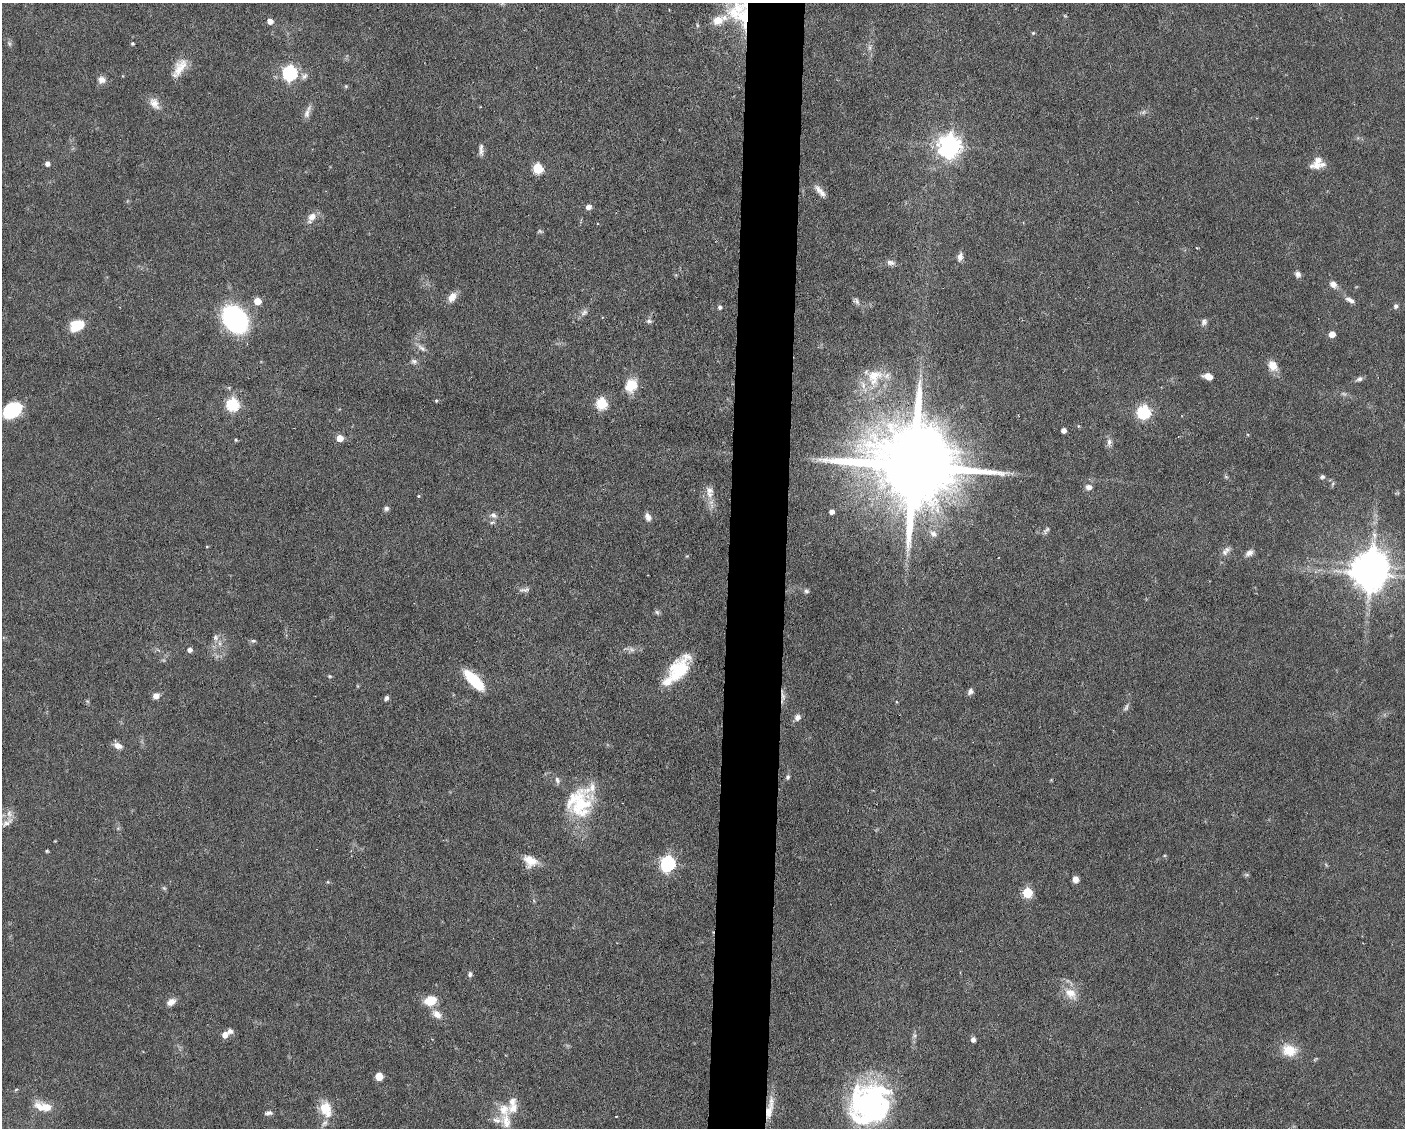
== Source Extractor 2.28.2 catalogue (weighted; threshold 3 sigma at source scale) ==
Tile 8 of 3 x 4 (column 2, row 3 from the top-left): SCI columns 1511-2913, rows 1127-2252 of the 4529 x 4503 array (HDU 1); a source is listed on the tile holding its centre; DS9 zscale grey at full resolution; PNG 1407 x 1130 px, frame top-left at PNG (2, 3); no overlay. Shown black and unused: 4% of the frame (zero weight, under 3 of 6 exposures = <1% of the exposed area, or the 3 px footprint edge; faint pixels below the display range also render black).
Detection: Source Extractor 2.28.2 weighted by HDU 2 'WHT'; one run over the whole footprint, this tile lists its part. Background 0.0625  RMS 0.0034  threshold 0.0138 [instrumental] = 3 sigma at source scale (4.09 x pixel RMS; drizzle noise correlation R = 1.36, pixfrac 0.8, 0.05/0.05 arcsec/px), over >= 5 px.
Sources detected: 142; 4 too faint to see at this stretch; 3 inside a brighter object's white glare — not listed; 15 inside a brighter listed object's ellipse — not listed separately; the other 120 listed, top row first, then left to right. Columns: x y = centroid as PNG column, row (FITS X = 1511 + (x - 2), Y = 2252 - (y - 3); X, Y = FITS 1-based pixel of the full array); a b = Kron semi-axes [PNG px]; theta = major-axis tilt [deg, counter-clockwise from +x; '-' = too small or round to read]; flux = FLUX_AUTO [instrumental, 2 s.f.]
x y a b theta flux
1065 16 5 3 - 0.28
743 17 39 18 -84 16
718 20 15 11 23 4.7
270 21 5 5 - 2.5
697 25 6 3 -72 0.41
1033 33 4 4 - 0.39
132 44 4 4 - 0.39
870 47 9 4 -82 0.89
179 68 28 11 58 5.2
290 73 7 6 - 69
304 76 10 8 41 1.4
102 80 10 9 - 1.9
346 86 6 4 46 0.38
154 103 16 10 -51 2.9
307 112 21 6 69 2
1143 112 7 6 - 0.77
949 146 8 8 - 250
481 150 16 5 89 1.4
1318 160 20 10 34 3
47 164 5 5 - 1.4
538 168 6 6 - 19
820 191 18 6 -46 2.3
589 207 5 5 - 1.7
311 217 17 9 56 2.6
960 257 12 7 76 1.5
890 263 12 7 -8 1.4
1298 274 7 6 - 1.2
1333 284 8 7 - 2.1
452 297 13 8 58 2.8
1350 300 12 6 -29 1.6
257 301 5 5 - 5
857 301 10 5 -66 0.91
1396 306 5 5 - 0.97
720 307 6 5 - 0.67
584 312 11 7 47 1.3
235 319 16 12 -53 93
649 321 8 6 -1 0.81
1204 322 9 7 77 1.1
77 325 14 10 26 8.5
1332 334 5 5 - 3.8
422 348 13 6 -34 1.6
414 361 8 7 - 1
1273 366 14 11 -53 3.4
1208 376 9 6 -21 3
874 377 28 22 53 11
1359 379 9 6 27 0.96
631 385 15 12 55 6.5
436 401 5 4 - 0.42
602 403 6 6 - 27
233 404 6 6 - 37
12 410 19 14 33 16
1144 412 6 6 - 44
1063 430 4 4 - 1.7
340 438 5 5 - 4.4
236 440 5 4 - 0.41
1109 442 11 7 88 1.5
914 466 28 17 -9 6400
1226 477 6 4 -19 0.44
1322 477 6 5 - 0.68
1089 487 8 7 - 1.6
709 490 13 9 -55 2.4
418 496 4 4 - 0.29
386 508 7 6 - 0.88
832 512 4 4 - 1.5
493 515 9 7 -32 1.3
648 517 9 6 -64 1.7
492 522 8 4 25 0.67
1046 530 11 5 49 0.82
933 534 11 8 -37 1.8
1374 535 13 5 -77 1.9
1225 552 11 8 -87 1.6
1249 553 11 7 40 1.5
1370 574 10 9 - 610
524 590 16 6 5 1.2
806 591 6 6 - 0.73
657 612 6 6 - 0.65
215 637 7 7 - 1.2
253 641 7 4 -8 0.55
190 650 5 5 - 1.3
678 671 31 16 57 17
330 676 5 4 - 0.38
473 679 23 12 -46 11
970 692 8 6 59 1
156 696 6 6 - 2.2
783 697 19 5 -89 1.7
386 698 6 5 - 0.8
87 701 6 4 -43 0.44
1126 707 10 6 68 0.88
797 717 8 7 - 1.6
118 746 10 6 -22 2.3
788 777 6 5 - 0.65
557 780 10 6 -72 1.1
581 804 41 29 51 20
7 822 22 7 39 2.5
47 851 4 4 - 0.35
530 861 17 13 -27 4.8
668 863 7 6 - 75
1247 875 6 4 -18 0.5
1075 879 7 6 - 2
328 882 5 3 - 0.29
164 888 7 4 -44 0.49
1027 893 6 5 - 19
470 974 8 6 84 0.78
1070 993 18 12 -42 4.8
430 1001 15 11 13 5.3
171 1002 10 7 31 2.3
437 1014 13 9 -40 2.9
230 1031 7 6 - 1.1
225 1035 6 5 - 2.6
973 1039 5 5 - 1.5
1289 1050 20 15 -15 6.2
379 1076 5 5 - 8.2
868 1103 39 36 9 74
46 1107 20 9 -23 5.4
325 1108 15 13 66 6.1
504 1109 18 16 81 5.9
770 1109 33 7 77 4.9
268 1113 10 5 6 0.98
616 1116 2 2 - 0.28
324 1123 11 6 47 1.2
Overlapping masked pixels (flux is a lower limit): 4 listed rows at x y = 743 17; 914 466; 783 697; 770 1109
Isophote crosses this tile's border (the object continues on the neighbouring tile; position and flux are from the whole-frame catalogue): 1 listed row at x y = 743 17